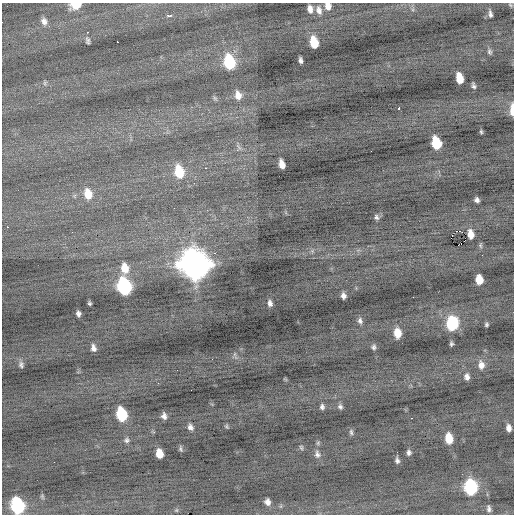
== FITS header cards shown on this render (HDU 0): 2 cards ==
NAXIS1  =                  512 / Axis length
NAXIS2  =                  512 / Axis length

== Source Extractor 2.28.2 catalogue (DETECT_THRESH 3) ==
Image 512 x 512 px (HDU 0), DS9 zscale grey, 1 PNG px = 1 image px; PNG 516 x 516 px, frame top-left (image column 1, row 512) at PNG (2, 3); no overlay
Background -0.217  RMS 0.83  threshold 2.48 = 3 sigma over >= 5 px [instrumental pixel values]
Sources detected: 80; all 80 listed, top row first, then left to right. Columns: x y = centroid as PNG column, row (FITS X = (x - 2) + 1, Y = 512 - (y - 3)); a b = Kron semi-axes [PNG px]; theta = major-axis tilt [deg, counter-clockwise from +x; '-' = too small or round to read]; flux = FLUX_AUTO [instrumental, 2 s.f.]
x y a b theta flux
76 5 8 6 9 1400
510 5 6 3 -46 60
328 6 8 6 -78 390
310 9 9 6 -78 300
319 10 13 8 -73 340
490 14 7 3 -79 150
169 16 5 3 - 570
44 21 10 8 -67 290
87 32 2 2 - 300
88 40 7 4 -78 130
117 42 2 2 - 240
314 42 10 6 -77 1400
489 52 7 5 -71 110
300 60 6 3 -79 170
229 62 11 7 -76 3800
459 78 9 6 -77 1000
45 83 7 5 62 110
473 86 6 3 -75 130
238 95 11 8 -78 420
215 98 6 5 - 95
399 108 3 3 - 170
512 110 12 4 -90 590
481 132 4 3 - 74
436 143 9 6 -75 2600
239 147 9 3 -46 110
282 164 8 5 -76 500
206 168 3 2 - 360
179 172 12 8 -78 1800
194 183 2 2 - 120
88 194 12 8 -76 880
477 200 5 4 - 170
376 217 7 5 -65 130
7 227 3 2 - 380
460 231 2 2 - 190
470 234 8 5 -81 560
451 238 2 2 - 120
460 244 6 2 20 1200
194 264 13 11 -68 79000
125 268 12 8 -76 750
479 280 7 6 - 980
124 286 11 8 -75 9000
343 296 6 5 - 200
89 303 4 3 - 84
270 303 7 5 -78 200
78 314 5 4 - 170
360 321 7 6 - 160
452 323 9 7 89 4600
486 325 4 3 - 87
397 333 9 6 -83 710
451 344 4 3 - 94
374 347 6 5 - 130
93 348 8 5 -78 230
235 354 6 4 71 87
21 365 9 7 -77 170
481 365 11 8 -82 390
467 377 8 6 -80 240
158 383 3 2 - 47
191 390 2 2 - 53
322 407 6 5 - 150
340 407 7 6 - 140
122 414 10 7 -76 3600
164 416 6 5 - 210
411 418 2 2 - 360
227 426 7 5 -57 70
190 427 8 6 -57 210
509 428 6 5 - 290
351 432 8 5 -79 110
449 438 8 6 -82 1200
127 440 7 6 - 140
301 447 7 5 -73 83
181 449 7 4 -77 100
159 453 8 6 -78 730
409 453 5 4 - 150
317 454 10 7 -73 210
397 460 5 4 - 140
471 487 10 7 -83 6900
267 502 6 5 - 260
18 506 11 8 -76 7500
489 509 7 4 -82 140
176 510 5 4 - 63
At the frame edge (FLAGS 8, measured only in part): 4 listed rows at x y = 76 5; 328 6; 512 110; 18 506